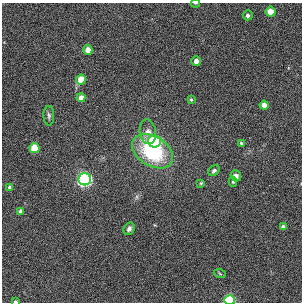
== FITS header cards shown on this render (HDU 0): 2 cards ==
NAXIS1  =                  300
NAXIS2  =                  300

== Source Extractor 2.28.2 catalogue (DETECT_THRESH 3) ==
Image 300 x 300 px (HDU 0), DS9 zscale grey, 1 PNG px = 1 image px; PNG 304 x 304 px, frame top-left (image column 1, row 300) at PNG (2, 3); each listed source drawn as its Kron ellipse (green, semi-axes under 4 px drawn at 4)
Background 0.00576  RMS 0.025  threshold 0.0738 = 3 sigma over >= 5 px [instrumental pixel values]
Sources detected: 27; all 27 listed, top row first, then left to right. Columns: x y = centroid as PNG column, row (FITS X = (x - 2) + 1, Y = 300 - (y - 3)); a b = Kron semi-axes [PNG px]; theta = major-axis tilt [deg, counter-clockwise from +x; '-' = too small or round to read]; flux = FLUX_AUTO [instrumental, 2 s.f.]
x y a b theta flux
195 3 4 2 - 1.6
270 12 5 5 - 27
248 15 5 5 - 5.2
88 50 5 4 - 16
196 61 5 4 - 10
81 79 5 5 - 34
81 98 4 4 - 13
191 99 4 3 - 2.3
264 105 4 4 - 15
49 116 9 5 -88 4.2
148 132 12 8 -80 13
154 141 6 6 - 210
241 143 3 3 - 2.1
34 148 5 5 - 48
152 151 22 15 -31 140
214 171 6 4 41 3.6
236 176 5 5 - 5.1
85 179 6 6 - 480
233 182 5 4 - 2.4
201 183 4 4 - 1.9
10 187 4 3 - 4
21 211 4 4 - 6.6
283 227 4 3 - 4.8
129 229 7 5 60 5
220 274 6 4 -20 1.8
230 300 5 5 - 170
15 301 3 2 - 2.8
At the frame edge (FLAGS 8, measured only in part): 3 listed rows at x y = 195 3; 230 300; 15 301